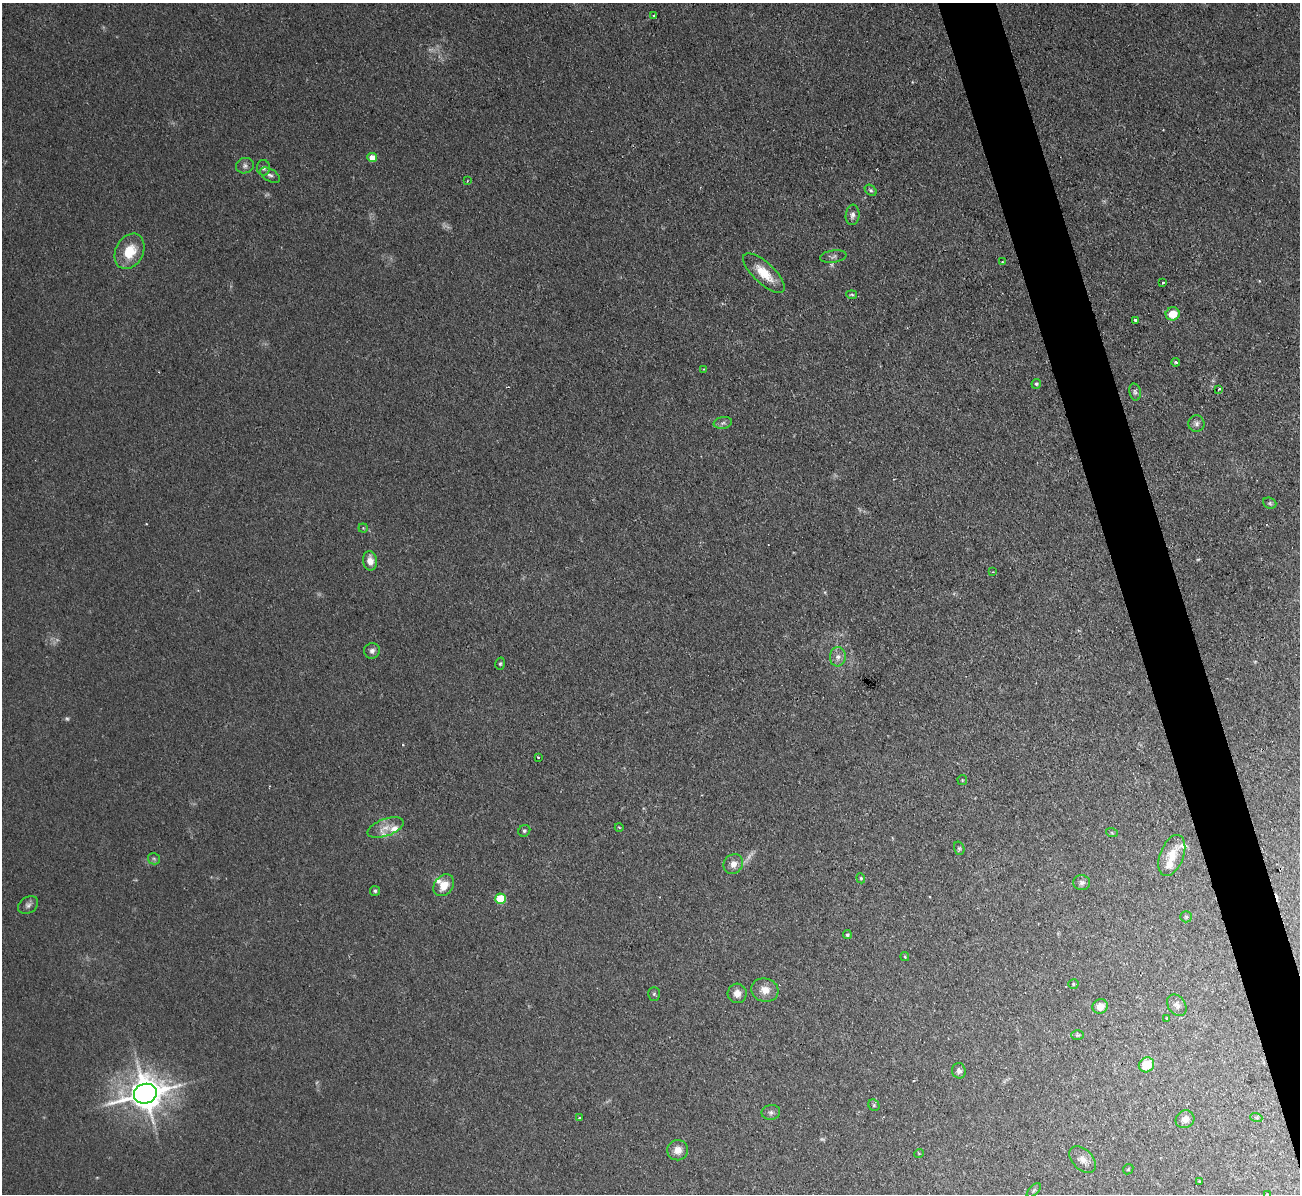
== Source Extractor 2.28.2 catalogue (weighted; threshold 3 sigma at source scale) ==
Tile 6 of 4 x 4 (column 2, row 2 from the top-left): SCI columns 1299-2596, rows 2527-3718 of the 5208 x 5178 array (HDU 1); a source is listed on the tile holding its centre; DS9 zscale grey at full resolution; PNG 1302 x 1196 px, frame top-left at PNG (2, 3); each listed source drawn as its Kron ellipse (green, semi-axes under 4 px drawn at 4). Shown black and unused: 4% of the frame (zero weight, under 2 of 3 exposures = <1% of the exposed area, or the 3 px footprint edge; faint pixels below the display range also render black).
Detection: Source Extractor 2.28.2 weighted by HDU 2 'WHT'; one run over the whole footprint, this tile lists its part. Background 0.0582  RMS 0.0063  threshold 0.0282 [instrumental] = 3 sigma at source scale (4.5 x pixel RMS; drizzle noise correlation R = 1.50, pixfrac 1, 0.05/0.05 arcsec/px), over >= 5 px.
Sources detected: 86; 7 too faint to see at this stretch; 2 cosmic-ray / hot-pixel residue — neither listed nor drawn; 5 inside a brighter listed object's ellipse — not listed separately; the other 72 listed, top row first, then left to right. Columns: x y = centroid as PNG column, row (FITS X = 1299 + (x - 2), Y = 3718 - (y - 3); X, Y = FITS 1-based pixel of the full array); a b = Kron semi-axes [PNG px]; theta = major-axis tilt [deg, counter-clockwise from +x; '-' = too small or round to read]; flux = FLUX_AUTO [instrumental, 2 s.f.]
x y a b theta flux
654 15 3 3 - 2.2
372 158 5 4 - 9.9
245 166 9 7 16 2.3
263 168 8 6 -88 2.1
270 175 11 6 -29 2.1
467 181 3 2 - 0.4
871 190 6 4 -39 1.2
853 215 10 7 84 2.7
130 251 18 14 63 16
833 256 13 6 8 2.1
1002 262 4 2 - 0.49
764 273 26 10 -43 15
1163 283 3 2 - 0.76
852 295 5 3 - 0.8
1173 314 7 6 - 12
1135 320 3 3 - 3.2
1176 362 4 3 - 1.2
703 369 4 2 - 0.45
1036 384 5 4 - 1.1
1219 389 3 2 - 0.62
1135 392 9 5 -79 1.7
723 423 9 6 10 1.9
1196 424 8 8 - 2.5
1270 503 7 5 -21 1.3
363 528 4 4 - 0.7
370 561 10 7 -80 6.4
993 572 3 2 - 0.47
372 651 8 7 - 2.5
838 657 9 8 - 3.8
500 664 6 4 74 1
538 757 3 2 - 0.67
962 780 5 4 - 0.65
619 827 4 3 - 0.52
385 828 19 8 20 6.2
524 831 6 5 - 1.2
1112 833 6 4 -19 0.83
959 848 7 5 -75 1.1
1172 855 21 12 69 11
154 859 6 5 - 1.3
733 864 10 9 - 5.2
861 878 5 4 - 0.86
1082 883 8 7 - 2.4
444 885 12 9 52 9.2
375 891 5 5 - 1.1
501 899 5 5 - 32
28 905 11 8 36 2.6
1186 917 6 5 - 1
847 935 4 4 - 1.2
905 956 4 3 - 0.61
1073 984 5 4 - 0.82
765 990 13 11 -15 6.7
737 993 10 9 - 5.3
654 994 7 6 - 1.2
1177 1005 11 8 -56 3.2
1100 1006 8 7 - 6.9
1167 1018 3 3 - 0.67
1077 1035 6 5 - 1.1
1146 1065 8 7 - 14
959 1071 8 6 -79 2.5
145 1094 11 10 - 1500
874 1105 6 5 - 0.97
771 1112 9 7 10 1.9
1256 1117 6 4 -19 0.91
579 1118 3 2 - 0.58
1185 1119 9 8 - 4.4
678 1150 10 10 - 5.4
919 1153 5 3 - 0.53
1083 1160 16 10 -45 5.1
1128 1169 6 4 46 0.69
1199 1181 4 2 - 0.44
1034 1190 9 4 45 1.2
1267 1194 3 2 - 0.94
Isophote crosses this tile's border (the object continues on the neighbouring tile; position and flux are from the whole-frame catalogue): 1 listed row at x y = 1267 1194